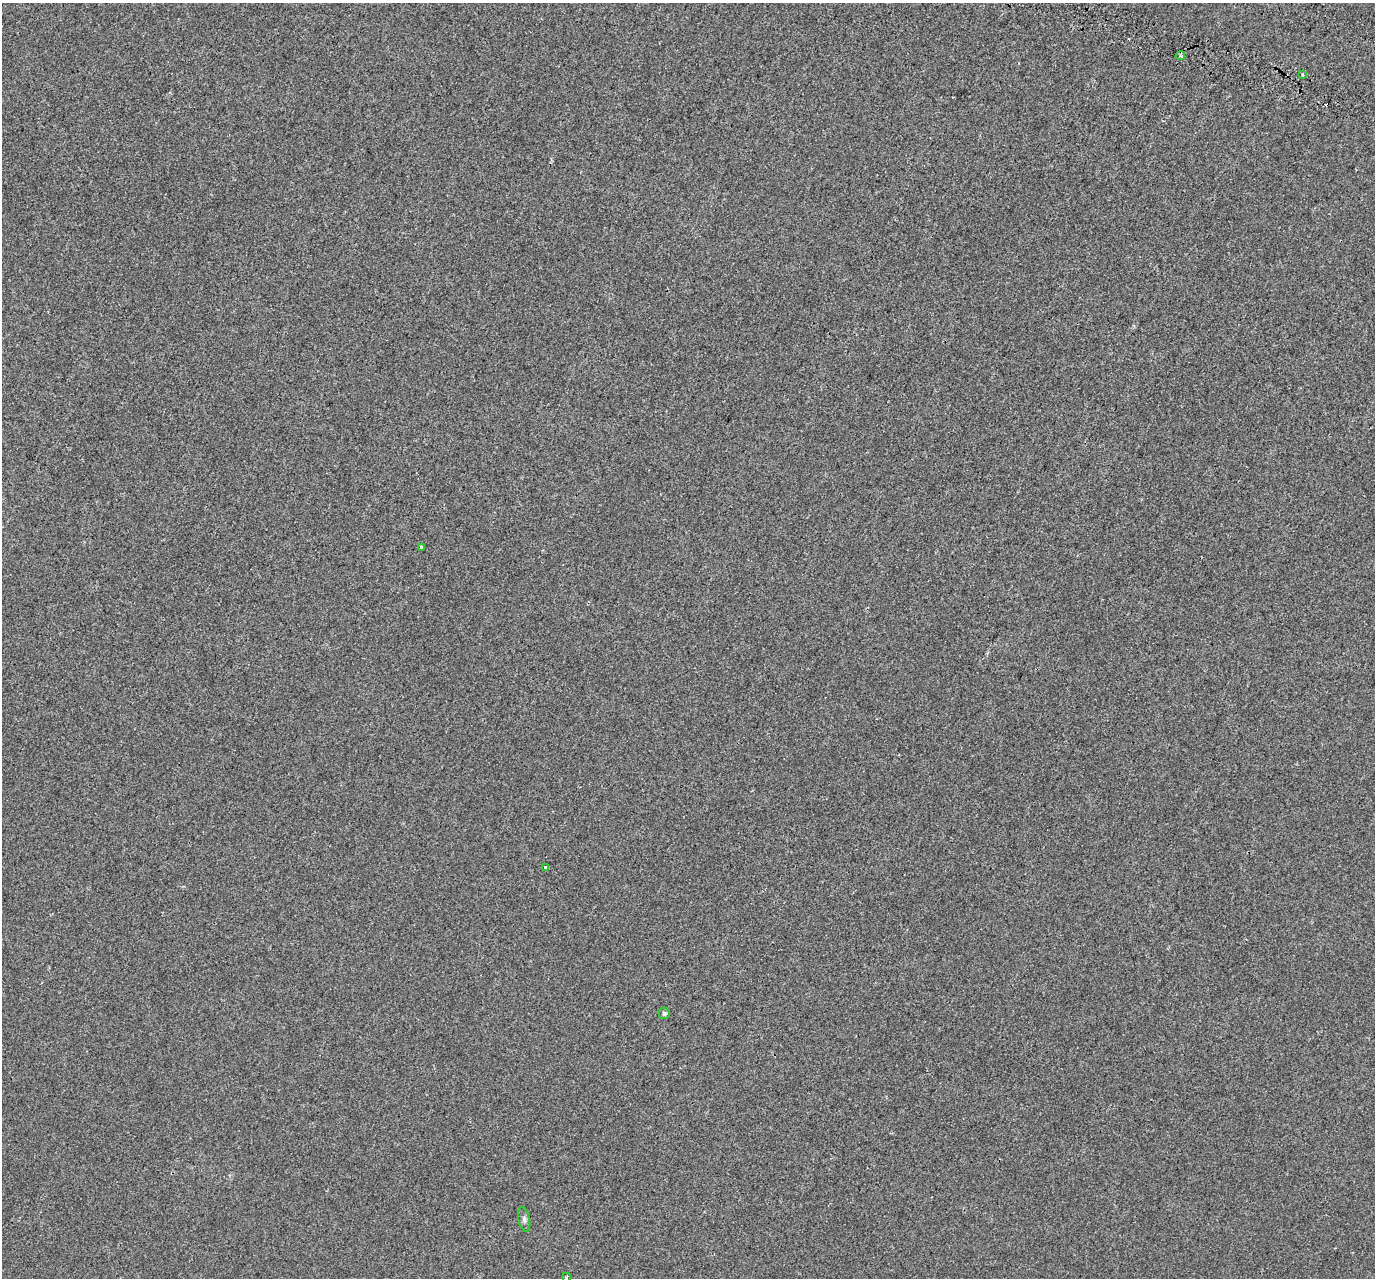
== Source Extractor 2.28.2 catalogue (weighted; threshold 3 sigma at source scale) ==
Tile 10 of 4 x 4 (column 2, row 3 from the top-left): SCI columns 1477-2849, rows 1673-2948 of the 5689 x 5835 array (HDU 1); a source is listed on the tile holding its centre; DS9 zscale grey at full resolution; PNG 1377 x 1280 px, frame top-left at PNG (2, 3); each listed source drawn as its Kron ellipse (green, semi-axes under 4 px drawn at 4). Shown black and unused: <1% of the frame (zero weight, under 2 of 3 exposures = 7% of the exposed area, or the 3 px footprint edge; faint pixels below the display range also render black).
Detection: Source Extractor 2.28.2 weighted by HDU 2 'WHT'; one run over the whole footprint, this tile lists its part. Background -3.45e-04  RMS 0.0045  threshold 0.0203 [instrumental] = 3 sigma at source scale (4.5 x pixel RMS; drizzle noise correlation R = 1.50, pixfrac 1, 0.0396/0.0396 arcsec/px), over >= 5 px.
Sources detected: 9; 2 cosmic-ray / hot-pixel residue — neither listed nor drawn; the other 7 listed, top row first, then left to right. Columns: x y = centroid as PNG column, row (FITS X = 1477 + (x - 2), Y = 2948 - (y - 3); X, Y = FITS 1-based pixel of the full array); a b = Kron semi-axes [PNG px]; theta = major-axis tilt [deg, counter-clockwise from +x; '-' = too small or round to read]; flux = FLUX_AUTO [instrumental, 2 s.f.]
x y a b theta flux
1180 56 4 4 - 0.72
1302 75 3 3 - 2.8
422 548 4 4 - 6.7
546 867 3 3 - 2.3
664 1013 5 5 - 0.87
524 1219 13 5 -78 1.3
566 1277 4 3 - 0.68
Isophote crosses this tile's border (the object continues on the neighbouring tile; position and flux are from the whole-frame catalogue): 1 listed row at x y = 566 1277